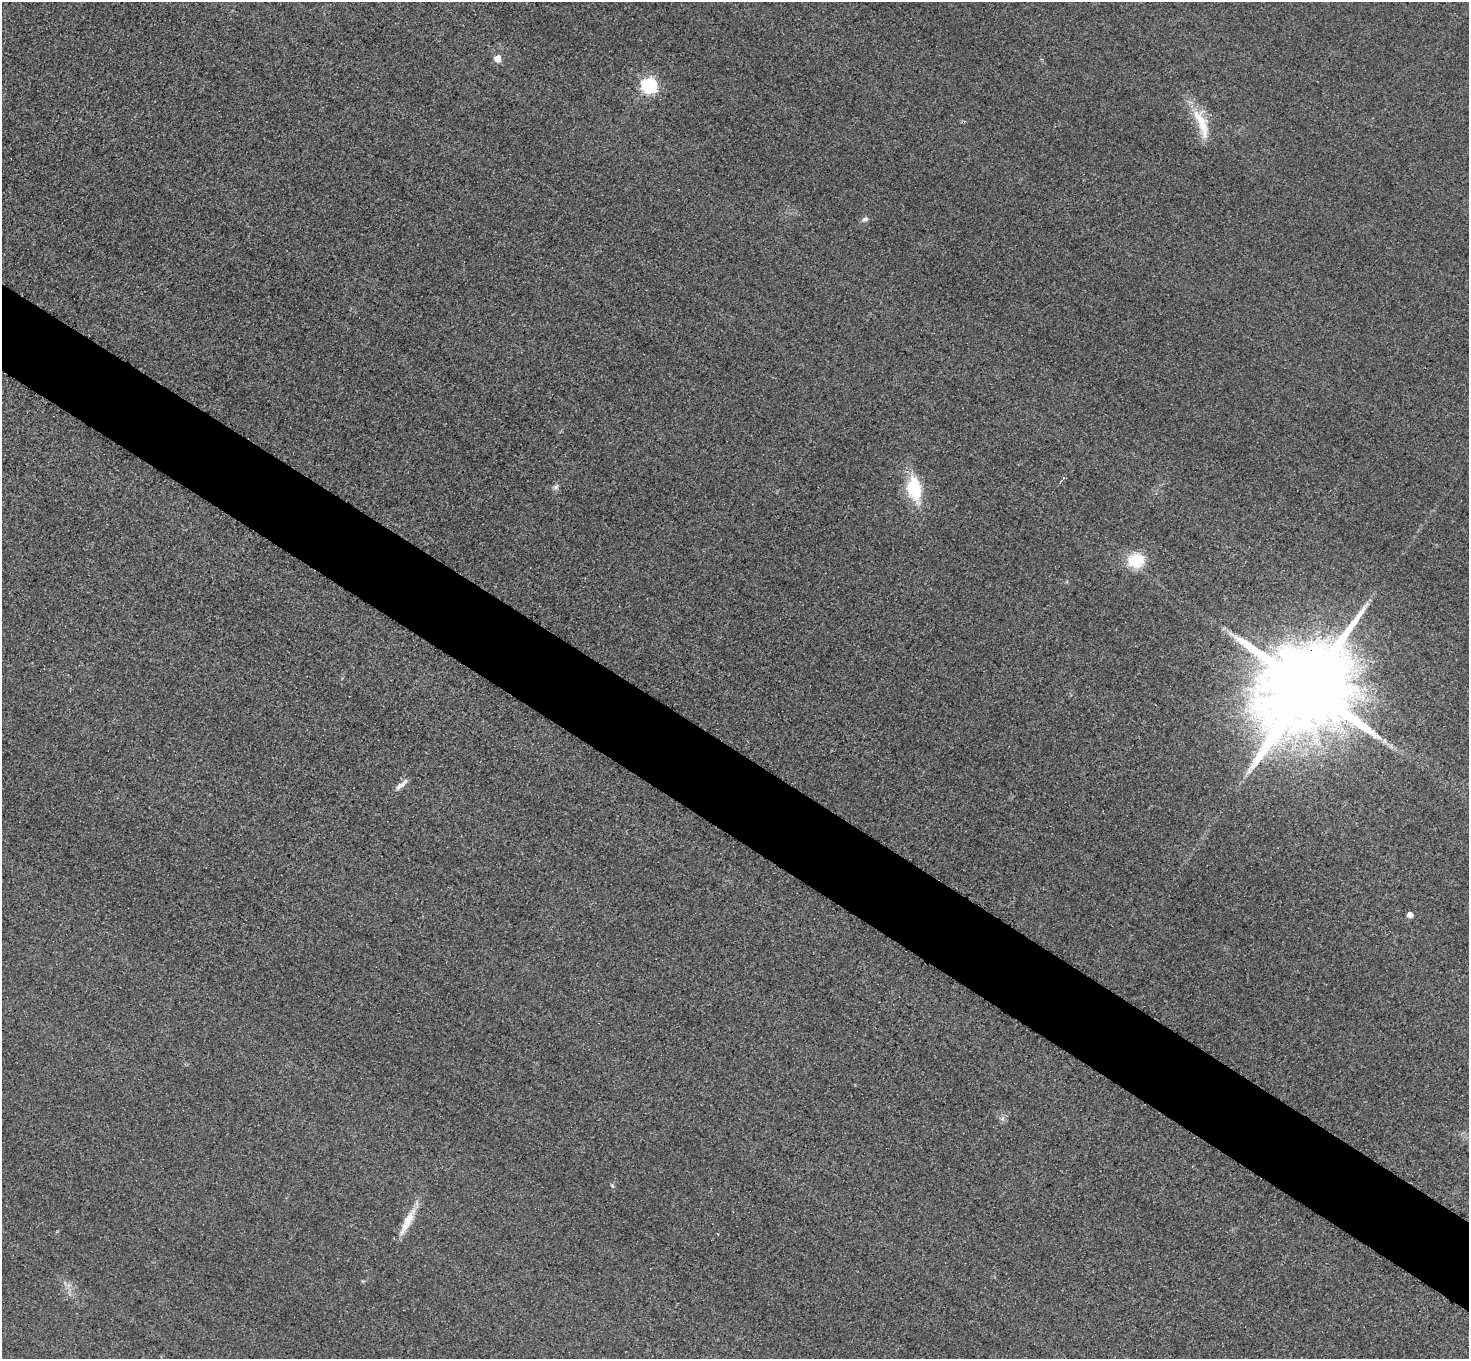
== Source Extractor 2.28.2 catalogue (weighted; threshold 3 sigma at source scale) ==
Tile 6 of 4 x 4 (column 2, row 2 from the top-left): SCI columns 1497-2963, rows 2896-4252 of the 5925 x 5930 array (HDU 1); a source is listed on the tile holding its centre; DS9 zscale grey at full resolution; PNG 1471 x 1361 px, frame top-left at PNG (2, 2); no overlay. Shown black and unused: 6% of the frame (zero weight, under 3 of 4 exposures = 3% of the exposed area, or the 3 px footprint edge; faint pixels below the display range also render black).
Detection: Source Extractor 2.28.2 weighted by HDU 2 'WHT'; one run over the whole footprint, this tile lists its part. Background 0.0503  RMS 0.016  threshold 0.0727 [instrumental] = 3 sigma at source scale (4.5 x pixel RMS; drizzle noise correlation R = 1.50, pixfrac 1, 0.05/0.05 arcsec/px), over >= 5 px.
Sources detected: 15; all 15 listed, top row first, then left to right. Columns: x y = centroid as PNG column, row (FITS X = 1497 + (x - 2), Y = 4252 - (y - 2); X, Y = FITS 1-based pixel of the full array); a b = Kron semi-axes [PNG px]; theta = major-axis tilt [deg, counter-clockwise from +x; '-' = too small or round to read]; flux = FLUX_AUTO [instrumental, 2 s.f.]
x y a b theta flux
497 58 5 5 - 22
649 85 7 7 - 410
1202 123 45 14 -72 51
865 219 9 6 26 5.2
556 487 10 5 39 4.6
914 488 28 15 -80 83
1136 560 20 18 23 50
1230 633 9 6 -40 6.9
1307 688 26 20 48 48000
1385 741 7 4 -71 3.5
400 786 17 6 32 10
1409 915 5 4 - 12
1002 1118 8 5 45 4
612 1186 7 3 -53 2.2
407 1222 42 9 63 31
Overlapping masked pixels (flux is a lower limit): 1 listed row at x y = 1307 688